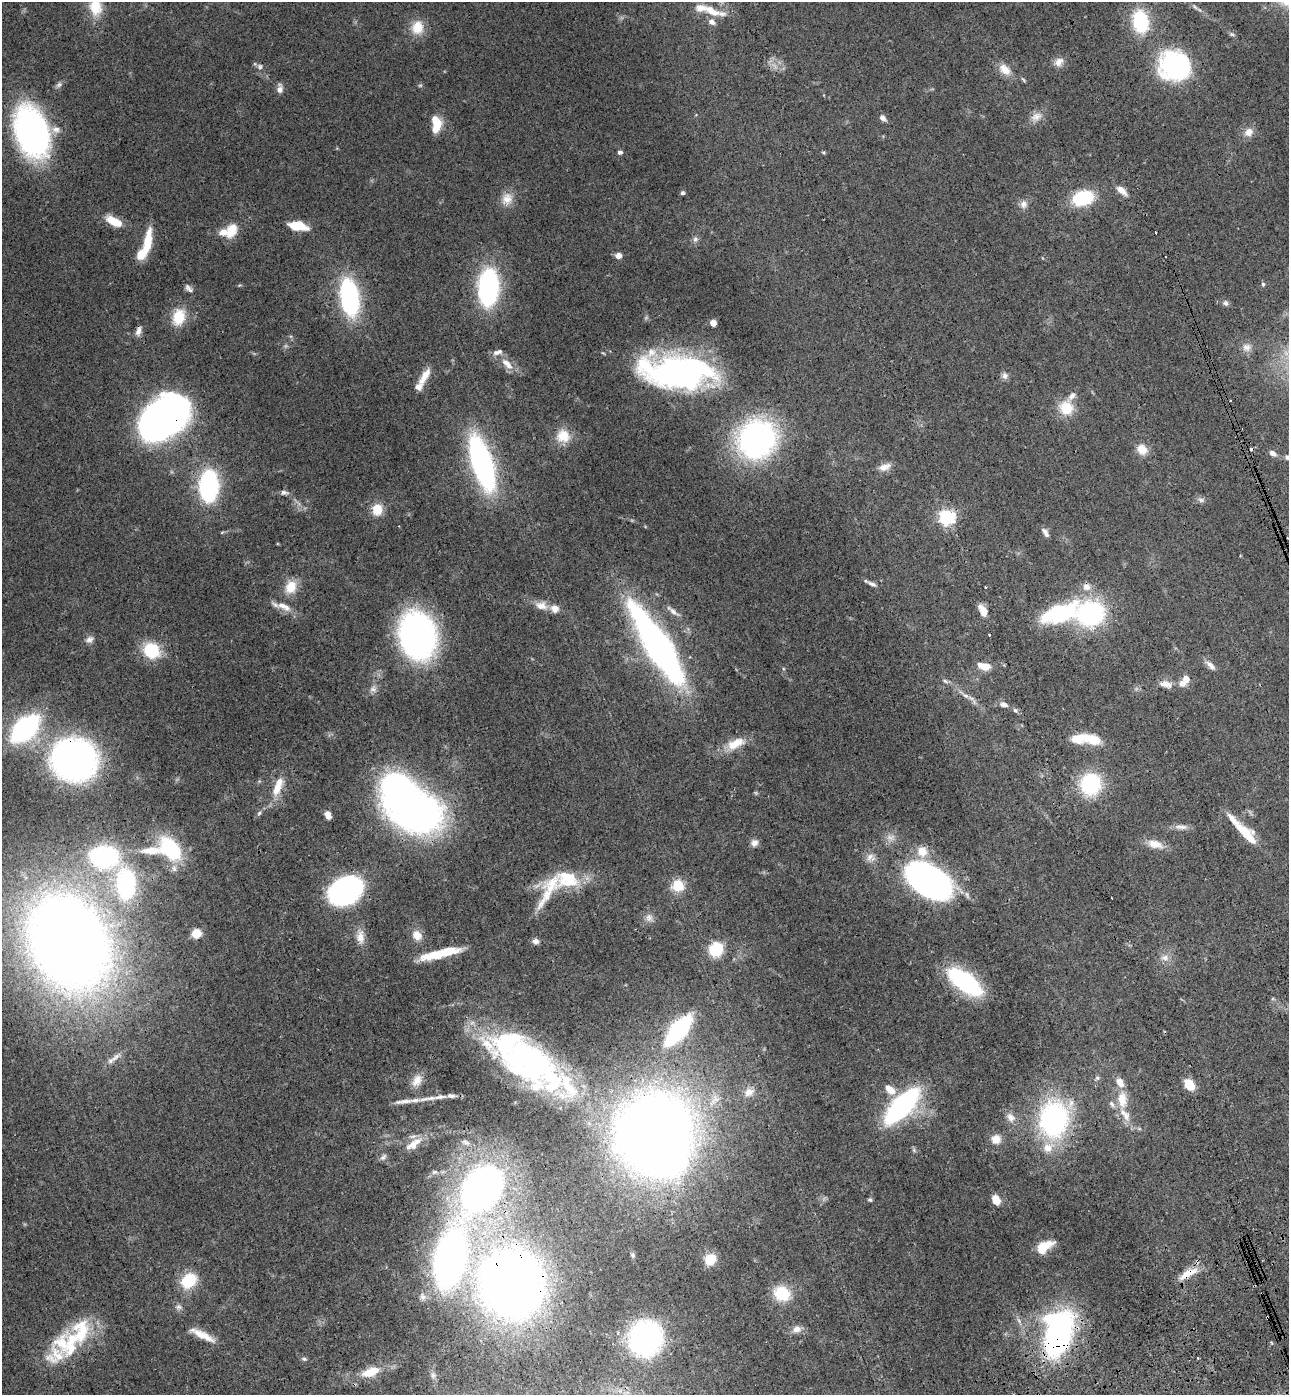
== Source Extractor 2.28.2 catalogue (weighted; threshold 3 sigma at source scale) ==
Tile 6 of 4 x 4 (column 2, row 2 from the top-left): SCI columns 1631-2917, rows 2898-4290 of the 5706 x 5794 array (HDU 1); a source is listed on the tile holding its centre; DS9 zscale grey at full resolution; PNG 1291 x 1397 px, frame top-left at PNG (2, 2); no overlay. Shown black and unused: <1% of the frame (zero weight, under 3 of 4 exposures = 6% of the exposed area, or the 3 px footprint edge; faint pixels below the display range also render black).
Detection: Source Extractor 2.28.2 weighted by HDU 2 'WHT'; one run over the whole footprint, this tile lists its part. Background 0.0787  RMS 0.0043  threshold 0.0195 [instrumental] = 3 sigma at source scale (4.5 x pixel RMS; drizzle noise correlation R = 1.50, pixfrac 1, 0.05/0.05 arcsec/px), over >= 5 px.
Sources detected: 198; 7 inside a brighter object's white glare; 4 cosmic-ray / hot-pixel residue — not listed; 28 inside a brighter listed object's ellipse — not listed separately; the other 159 listed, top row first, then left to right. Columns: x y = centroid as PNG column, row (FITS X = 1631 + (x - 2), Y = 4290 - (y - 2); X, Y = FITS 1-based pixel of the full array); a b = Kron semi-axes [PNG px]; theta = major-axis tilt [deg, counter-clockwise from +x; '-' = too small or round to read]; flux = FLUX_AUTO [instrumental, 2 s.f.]
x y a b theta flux
95 7 21 15 -78 10
1195 7 7 4 -44 0.86
712 11 33 10 -17 8.2
1140 21 22 15 -79 26
712 22 8 7 - 2.1
417 27 17 14 77 8.2
1232 34 7 5 -21 0.84
1059 62 14 9 48 3
1175 65 26 24 -18 64
260 67 8 6 88 1.2
1005 69 17 11 -43 5
59 85 10 7 29 1.3
280 89 11 6 82 2.3
1036 116 16 11 21 3.7
882 118 8 6 -40 1.8
436 122 17 10 -67 7.7
32 132 39 25 -70 150
1249 132 13 10 38 3.4
620 152 6 5 - 1.1
1121 190 14 7 -41 3.4
682 193 5 4 - 0.97
1083 198 16 11 16 32
507 199 17 14 59 5.1
1023 204 10 10 - 2.4
114 221 17 8 -27 9.1
297 226 15 7 -9 16
232 229 19 12 67 7.4
695 239 8 7 - 1.3
148 241 30 8 81 10
618 256 7 7 - 2.3
1263 284 5 4 - 0.73
239 285 5 3 - 0.45
488 287 35 18 87 66
188 288 11 6 -46 1.5
349 297 28 14 -81 75
1226 303 8 7 - 1.2
179 317 20 14 71 11
713 323 5 4 - 6.8
138 331 12 6 72 2.1
1246 347 12 11 - 2.9
507 364 20 9 -45 5.2
680 371 65 27 -2 150
1005 376 9 8 - 1.7
424 377 25 8 59 5.6
1066 408 17 17 - 10
163 418 37 26 38 320
563 436 18 18 - 8.1
757 439 32 29 52 130
1142 449 12 10 -38 5.5
1273 453 8 5 -30 2.1
1287 457 6 5 - 1.2
482 463 37 13 -73 140
885 467 16 8 18 3.2
209 486 18 11 87 95
284 492 11 6 -2 1.4
1201 500 9 6 -10 1.4
377 509 14 12 84 6.5
947 517 6 6 - 130
1045 532 11 5 -59 2
872 584 14 5 -21 1.7
291 587 17 13 59 7.4
985 587 3 3 - 0.53
1086 587 12 11 - 3.4
541 605 17 10 -15 4.4
284 606 23 9 -24 4.8
983 611 12 7 -63 5.2
673 612 17 7 -38 2.5
1059 613 52 20 19 42
1090 614 17 15 28 78
417 635 28 22 -78 210
989 635 2 2 - 0.43
89 639 12 8 31 2
658 646 60 14 -58 300
151 650 16 14 -39 19
1211 665 15 6 -43 2.6
983 666 15 7 -12 5.4
1186 679 9 7 -72 3.5
945 681 9 4 -35 0.93
1166 684 19 9 -11 3.5
373 689 9 8 - 1.8
965 695 18 6 -35 3
1004 704 11 6 -18 2.1
1015 710 5 5 - 0.82
25 728 26 15 43 83
1092 739 24 11 -17 10
735 743 26 12 26 8.2
74 759 37 35 -8 150
1091 784 23 21 69 32
278 787 26 9 69 7.9
415 811 35 26 -12 240
259 813 6 5 - 0.83
328 815 9 6 -68 2.4
1181 827 19 6 -2 2.6
1246 834 33 10 -47 14
754 843 9 8 - 2.3
1155 844 22 10 -16 5.3
170 848 27 17 -50 32
152 851 27 9 1 8.2
922 851 16 14 -42 6.2
104 856 21 15 -2 82
870 857 13 11 -30 3.2
928 881 33 19 -32 270
126 884 36 21 -87 50
552 884 51 17 58 17
678 886 15 14 - 8.7
345 891 22 16 30 150
649 918 12 9 -63 2.6
196 933 5 5 - 27
417 935 13 11 -44 4.4
360 937 18 10 -85 4.6
69 941 69 52 -63 760
535 941 9 6 -12 1.7
716 949 13 12 - 15
447 951 27 9 17 13
1165 958 10 8 -16 2.6
965 982 26 11 -36 79
678 1030 22 9 50 93
115 1057 20 6 41 2.9
530 1060 70 38 -31 120
1097 1078 6 6 - 0.84
417 1081 17 11 58 4.3
1189 1085 10 7 -52 11
890 1090 14 9 -41 4.7
749 1092 15 11 26 3.6
428 1098 33 5 8 4.1
1122 1099 24 13 -83 9.3
902 1106 30 13 46 99
1011 1117 13 9 -53 3.3
1053 1119 30 24 84 91
653 1131 57 44 30 550
996 1139 12 11 - 4.5
466 1142 12 5 -27 1.6
413 1144 28 10 36 6.5
383 1157 11 6 45 1.3
434 1172 8 6 16 1.2
481 1189 38 25 56 250
870 1200 6 5 - 0.65
996 1200 10 8 -65 5.2
1044 1247 20 10 34 8.2
633 1255 6 4 -53 0.74
710 1259 12 11 - 8.3
449 1260 35 18 77 240
1188 1274 28 8 30 6.6
189 1281 15 12 42 18
512 1284 47 42 -77 450
1254 1286 3 3 - 0.41
782 1294 18 15 -28 14
423 1297 10 7 -64 1.7
178 1307 9 7 -13 1.4
797 1329 10 8 22 2.9
81 1331 36 21 83 21
1058 1334 41 23 78 120
202 1335 33 8 -27 6.8
645 1338 29 27 76 62
55 1356 42 30 64 16
1198 1358 2 2 - 0.34
304 1359 8 5 -10 0.86
370 1372 27 12 21 9.8
433 1375 8 6 -69 1.2
Overlapping masked pixels (flux is a lower limit): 7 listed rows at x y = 163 418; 74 759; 481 1189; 1188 1274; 512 1284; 1254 1286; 1058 1334
Isophote crosses this tile's border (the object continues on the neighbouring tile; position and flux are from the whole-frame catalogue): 3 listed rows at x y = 95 7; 712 11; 1287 457